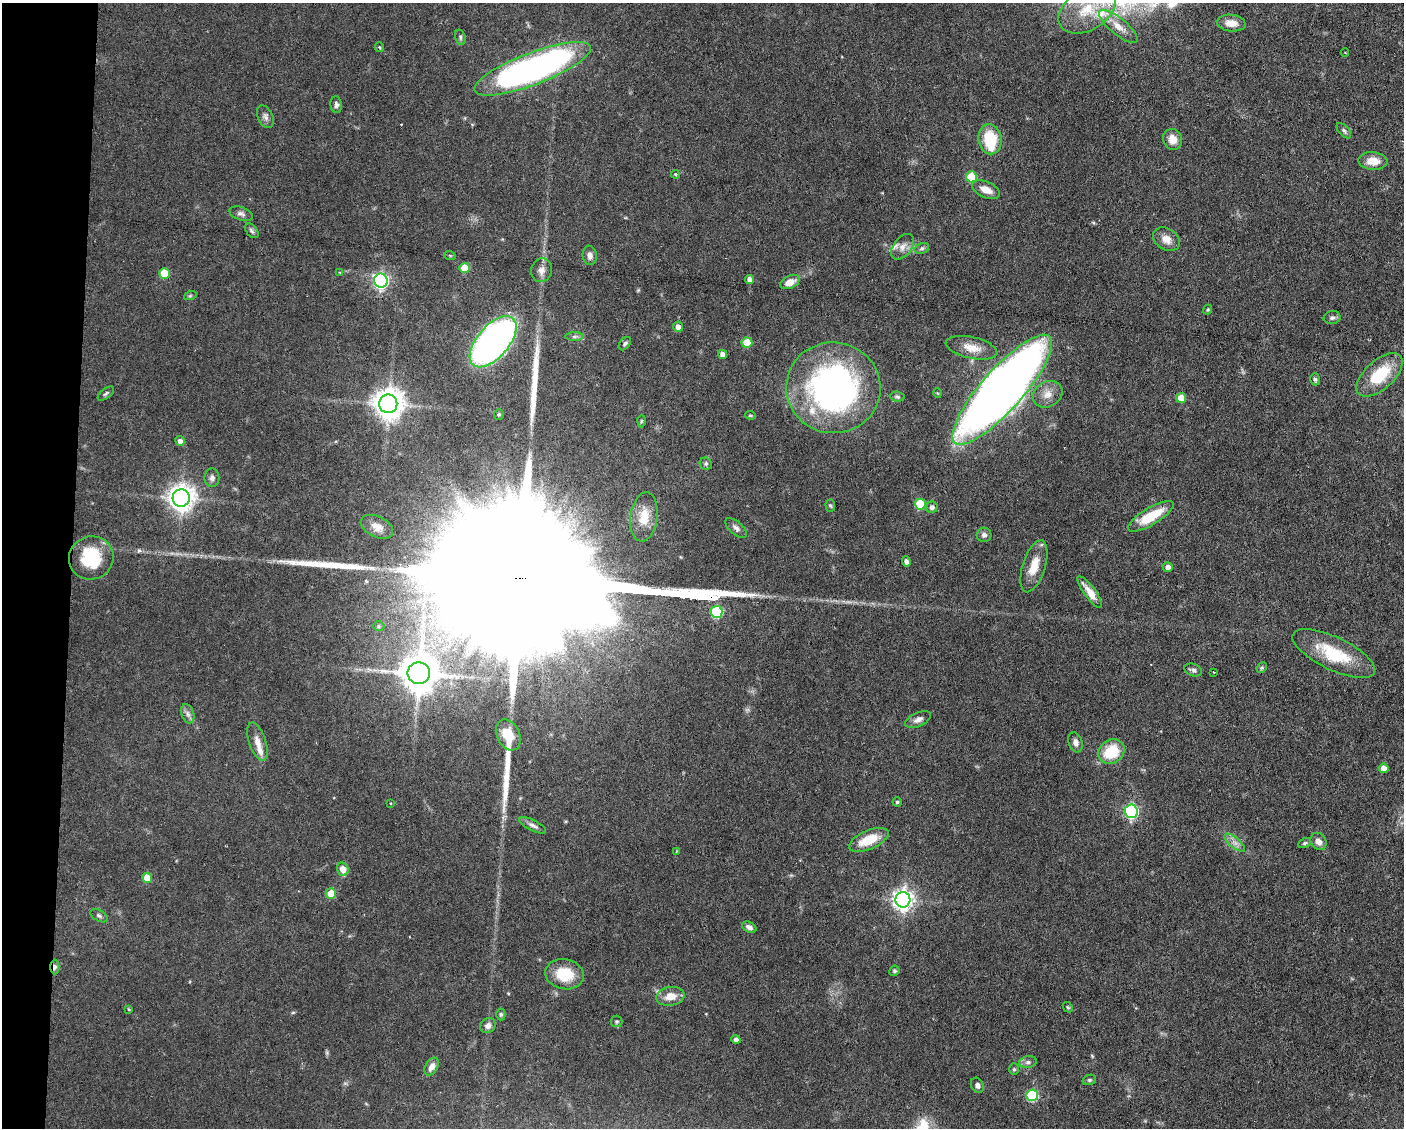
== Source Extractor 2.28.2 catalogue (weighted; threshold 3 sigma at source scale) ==
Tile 7 of 3 x 4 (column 1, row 3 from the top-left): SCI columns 109-1510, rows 1127-2252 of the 4529 x 4503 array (HDU 1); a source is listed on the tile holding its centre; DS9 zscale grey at full resolution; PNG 1406 x 1130 px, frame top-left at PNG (2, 3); each listed source drawn as its Kron ellipse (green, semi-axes under 4 px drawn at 4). Shown black and unused: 5% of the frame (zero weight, under 3 of 6 exposures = <1% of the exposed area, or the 3 px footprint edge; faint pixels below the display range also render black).
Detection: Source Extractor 2.28.2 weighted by HDU 2 'WHT'; one run over the whole footprint, this tile lists its part. Background 0.0625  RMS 0.0034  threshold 0.0138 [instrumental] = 3 sigma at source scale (4.09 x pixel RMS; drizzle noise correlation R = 1.36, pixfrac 0.8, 0.05/0.05 arcsec/px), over >= 5 px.
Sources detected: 126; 2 inside a brighter object's white glare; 1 cosmic-ray / hot-pixel residue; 4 long thin detections or spike segments (spike, bleed or trail) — neither listed nor drawn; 4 inside a brighter listed object's ellipse — not listed separately; the other 115 listed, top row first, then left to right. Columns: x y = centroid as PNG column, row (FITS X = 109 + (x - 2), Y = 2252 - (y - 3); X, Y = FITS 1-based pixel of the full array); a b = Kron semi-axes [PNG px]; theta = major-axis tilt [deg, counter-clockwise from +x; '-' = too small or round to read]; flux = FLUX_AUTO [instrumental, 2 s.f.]
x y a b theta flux
1087 10 31 20 31 14
1231 23 14 8 -6 3.7
1118 26 24 8 -39 3.8
460 37 8 5 -74 0.71
379 47 5 4 - 0.35
1345 53 4 2 - 0.22
533 69 62 16 21 140
336 105 8 5 -82 0.91
265 117 12 7 -65 1.4
1344 131 9 5 -48 0.77
990 139 15 11 -82 12
1173 139 10 9 - 3.4
1373 161 14 8 -5 4.6
675 174 4 4 - 0.36
971 177 5 5 - 11
986 190 15 8 -23 3.5
241 214 12 6 -19 1.2
252 231 8 5 -49 0.76
1166 239 14 10 -33 3
902 247 14 9 51 2.5
922 248 7 5 18 0.64
590 255 10 7 -84 1.5
450 256 6 3 -20 0.34
464 268 5 5 - 6.1
541 270 12 10 75 2.2
340 272 4 4 - 0.3
164 273 5 5 - 10
750 279 4 4 - 1.7
381 281 7 6 - 88
790 282 10 6 23 3.4
190 296 6 4 19 0.46
1208 310 5 4 - 0.44
1332 318 8 6 9 0.84
678 327 5 5 - 1.8
574 336 9 4 0 0.81
493 342 31 16 49 130
747 343 5 5 - 6.5
625 344 7 5 50 0.64
972 348 26 10 -12 4.7
723 354 4 4 - 1.9
1380 375 28 14 42 14
1315 379 6 4 -73 0.67
833 388 47 45 -4 96
1002 390 71 20 48 390
106 393 9 5 37 0.68
938 393 5 3 - 0.29
1048 394 15 12 30 3.5
897 397 7 5 -7 0.57
1181 398 5 5 - 4.2
388 404 9 9 - 490
499 414 5 5 - 0.56
750 415 5 3 - 0.39
641 421 6 4 88 0.39
180 441 5 5 - 1.3
706 464 6 5 - 0.66
212 478 9 7 89 1.1
181 498 8 8 - 330
920 504 5 5 - 14
830 506 6 5 - 0.52
932 507 6 5 - 1.3
1151 516 26 8 31 11
644 517 25 13 82 6.6
377 527 17 10 -27 2.9
736 528 13 6 -41 1.3
984 535 7 7 - 1.2
91 558 22 21 - 16
906 561 5 4 - 1.1
1034 566 27 11 72 5.9
1168 567 5 4 - 1.5
1090 592 19 6 -54 4.1
717 612 6 6 - 24
379 626 6 5 - 0.49
1334 654 45 16 -26 15
1262 668 5 4 - 0.45
1193 670 9 6 -20 1.1
1214 672 3 3 - 0.34
419 673 11 11 - 930
188 714 10 6 -71 1.3
918 720 14 7 26 1.6
508 735 16 11 -64 6.1
257 742 20 8 -72 2.8
1076 742 10 7 -72 1.4
1111 752 14 11 36 11
1384 768 5 5 - 2.7
897 802 4 4 - 0.43
391 803 3 2 - 0.24
1131 811 7 6 - 55
533 825 15 5 -26 1.4
869 840 21 9 23 7.5
1319 841 9 7 -59 1.9
1235 843 12 5 -40 1.7
1305 843 7 4 27 0.52
677 851 4 2 - 0.23
343 869 7 5 -76 3.5
147 878 5 5 - 5.2
331 893 5 5 - 6.6
903 900 8 7 - 190
99 916 9 5 -32 0.84
749 927 8 5 -29 1.3
55 967 7 4 90 1.1
894 971 5 5 - 0.52
565 974 19 15 -10 9.3
670 996 14 9 9 4
1068 1007 6 4 -43 0.41
129 1009 4 4 - 0.31
501 1014 6 4 -89 0.47
617 1021 6 6 - 0.51
488 1026 8 7 - 1.4
736 1039 5 4 - 1
1028 1062 9 6 9 1.1
432 1067 9 6 61 2.3
1014 1069 6 5 - 0.55
1089 1080 7 5 14 0.54
977 1085 8 6 -58 1
1032 1095 6 6 - 26
Overlapping masked pixels (flux is a lower limit): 1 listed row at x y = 55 967